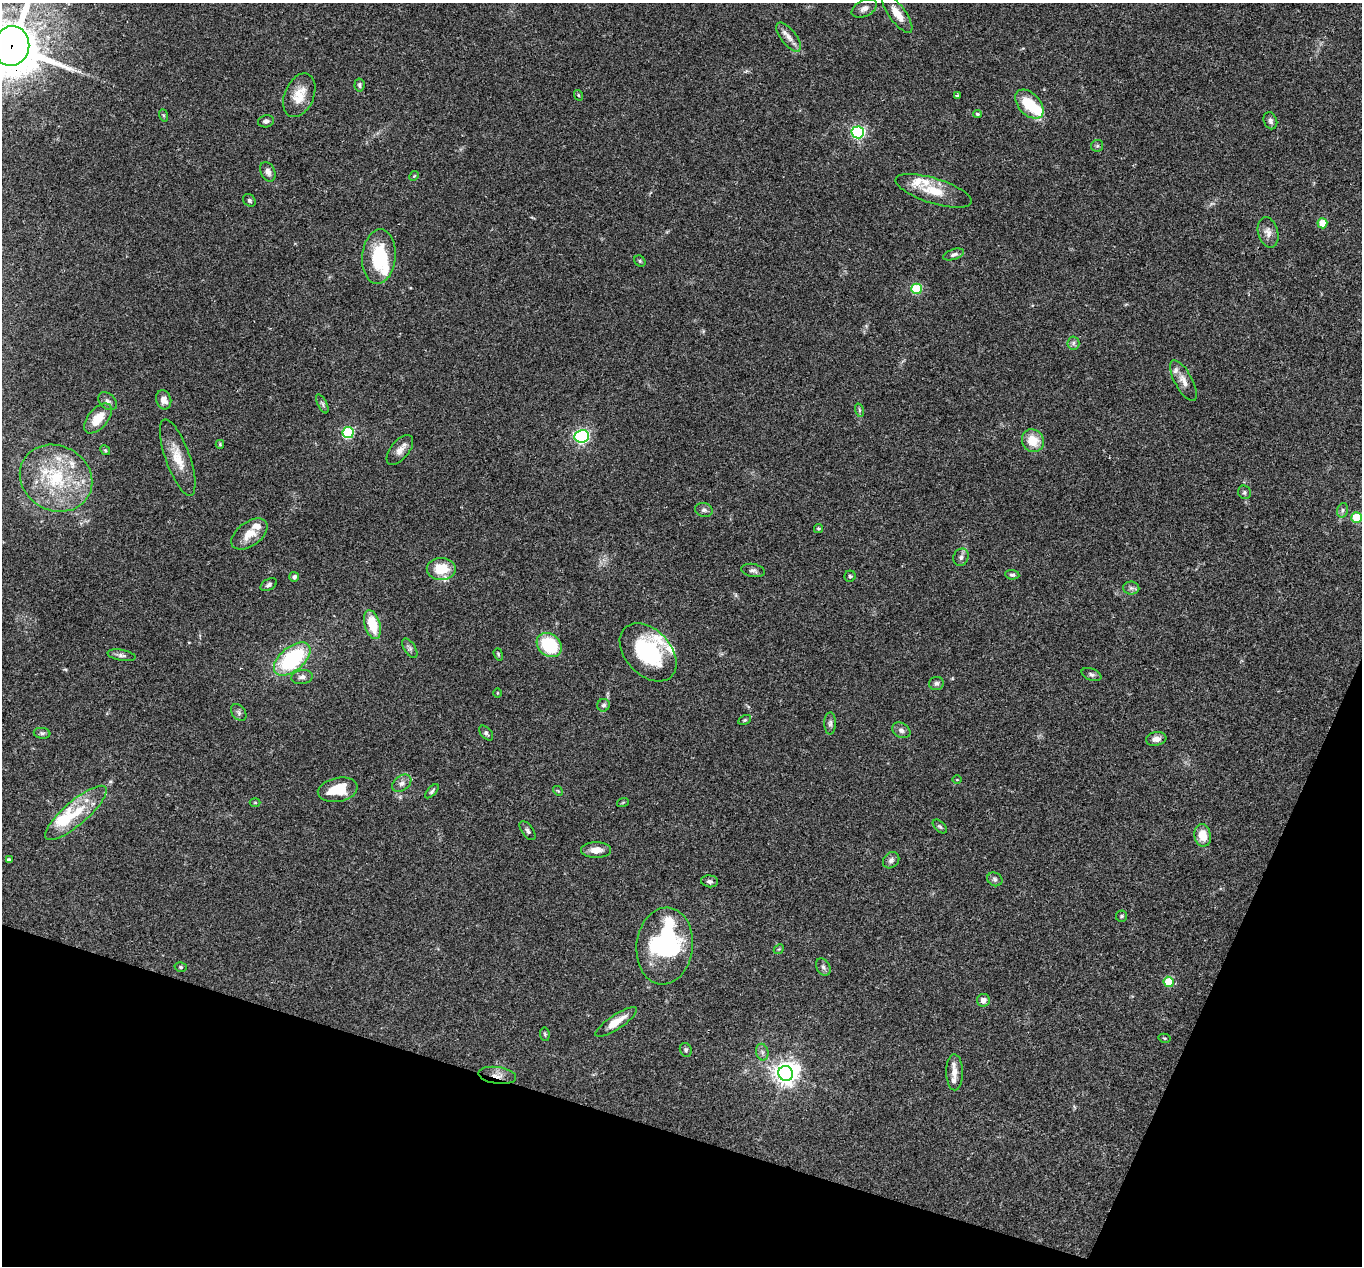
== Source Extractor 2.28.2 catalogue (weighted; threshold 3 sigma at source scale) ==
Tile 15 of 4 x 4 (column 3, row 4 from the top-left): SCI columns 2724-4083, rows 267-1530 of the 5444 x 5458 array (HDU 1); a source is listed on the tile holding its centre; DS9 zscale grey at full resolution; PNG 1364 x 1268 px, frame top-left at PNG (2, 3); each listed source drawn as its Kron ellipse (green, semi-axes under 4 px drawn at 4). Shown black and unused: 16% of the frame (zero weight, under 2 of 3 exposures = <1% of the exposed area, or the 3 px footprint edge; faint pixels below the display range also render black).
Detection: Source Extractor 2.28.2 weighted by HDU 2 'WHT'; one run over the whole footprint, this tile lists its part. Background 0.0311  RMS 0.0038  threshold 0.0171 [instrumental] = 3 sigma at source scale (4.5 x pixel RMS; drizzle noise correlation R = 1.50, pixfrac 1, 0.05/0.05 arcsec/px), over >= 5 px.
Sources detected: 123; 1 too faint to see at this stretch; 4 inside a brighter object's white glare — neither listed nor drawn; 14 inside a brighter listed object's ellipse — not listed separately; the other 104 listed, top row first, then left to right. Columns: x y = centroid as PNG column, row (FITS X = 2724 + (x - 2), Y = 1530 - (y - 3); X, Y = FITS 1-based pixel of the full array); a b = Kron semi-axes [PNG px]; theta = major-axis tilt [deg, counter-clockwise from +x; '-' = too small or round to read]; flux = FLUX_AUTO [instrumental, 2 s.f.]
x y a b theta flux
864 8 13 8 26 2
897 13 23 8 -54 4.6
789 37 17 7 -52 2.9
11 46 20 18 78 2000
359 85 6 5 - 0.72
299 95 23 14 66 7
578 95 5 3 - 0.37
957 95 4 3 - 0.49
1029 104 17 10 -46 12
978 114 4 3 - 0.71
163 115 6 4 -71 0.43
266 121 8 6 12 1.3
1270 121 9 6 -69 1.2
858 132 6 6 - 63
1097 146 6 5 - 0.62
268 172 10 7 -65 1.7
414 176 5 4 - 0.42
934 191 40 12 -17 9.8
249 200 7 5 -45 0.73
1322 223 5 5 - 7.2
1268 232 15 10 -74 2.8
954 254 11 5 18 1.2
379 257 27 16 85 18
640 261 6 5 - 0.59
916 289 5 5 - 26
1073 343 6 6 - 1
1183 381 22 8 -61 3.4
164 400 10 7 -73 2.5
108 401 10 7 -42 1.4
322 404 10 4 -63 0.89
859 410 7 4 -72 0.6
98 418 18 9 49 7.2
348 432 5 5 - 40
582 436 7 6 - 88
1033 441 12 10 -53 7.2
220 444 4 3 - 0.41
105 450 5 4 - 0.44
400 450 18 9 51 3
178 457 40 12 -70 8.4
56 478 37 32 -28 30
1244 492 7 6 - 0.82
704 510 9 7 -16 1.1
1343 510 7 5 75 0.93
1357 518 5 5 - 15
818 529 4 4 - 0.55
249 534 21 12 36 6
961 557 9 7 66 1.4
441 569 14 11 0 9.5
753 570 12 6 -11 1.3
1012 575 7 4 -7 0.78
850 576 5 5 - 0.62
294 577 5 5 - 1.1
269 585 9 5 28 0.94
1131 588 8 6 -2 1.2
372 625 15 7 -74 11
549 645 14 11 -39 20
410 648 11 5 -56 1.1
648 652 34 22 -47 32
498 654 6 4 -71 0.5
121 655 14 5 -10 1.4
292 659 21 12 39 36
1091 674 10 6 -20 0.96
302 677 11 7 10 1.7
936 683 7 6 - 1.1
497 693 5 3 - 0.32
603 705 6 6 - 1
239 712 9 6 -52 1.1
745 720 7 4 26 0.56
830 723 11 6 89 1.2
901 730 10 7 -32 1.5
42 733 8 5 -7 0.88
486 733 9 5 -48 1
1156 739 10 7 10 2.2
957 780 5 3 - 0.29
402 783 10 7 36 1.7
338 790 20 12 11 11
432 791 9 4 46 0.8
558 791 5 4 - 0.45
255 802 5 3 - 0.37
623 802 6 3 20 0.4
76 813 39 12 41 12
940 826 8 5 -44 0.68
528 831 11 5 -53 1.1
1203 835 11 8 -79 6.4
596 850 15 8 0 3.6
9 860 4 4 - 1.2
891 860 9 7 43 1.5
995 879 8 6 -33 1
710 881 8 6 -7 1.2
1122 916 6 5 - 0.73
665 946 38 28 84 50
779 949 6 4 43 0.43
181 967 6 4 -16 0.58
823 967 9 6 -60 1.1
1169 982 5 5 - 14
983 1000 6 6 - 2.2
616 1022 24 7 33 5.7
545 1034 7 4 -82 0.55
1164 1038 6 4 -11 0.47
686 1050 7 5 -67 0.8
762 1052 8 6 -77 1.3
954 1072 18 8 -89 3.4
786 1073 8 7 - 280
497 1075 19 8 -8 3.4
Overlapping masked pixels (flux is a lower limit): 2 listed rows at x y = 11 46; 497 1075
Isophote crosses this tile's border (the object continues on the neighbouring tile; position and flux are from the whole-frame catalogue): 1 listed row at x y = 11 46